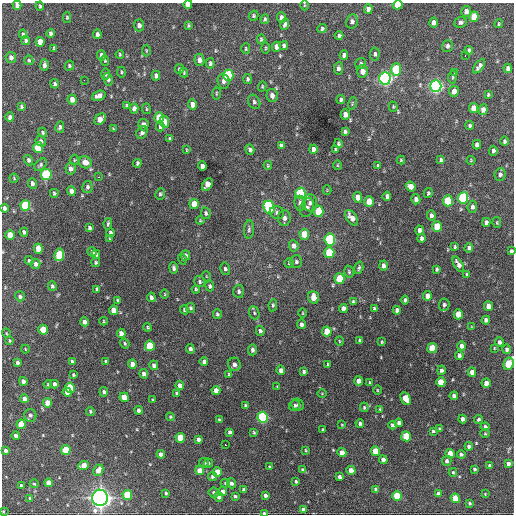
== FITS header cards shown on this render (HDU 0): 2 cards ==
NAXIS1  =                  512 / Axis length
NAXIS2  =                  512 / Axis length

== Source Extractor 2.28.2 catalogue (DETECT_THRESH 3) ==
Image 512 x 512 px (HDU 0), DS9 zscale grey, 1 PNG px = 1 image px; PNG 516 x 516 px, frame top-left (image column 1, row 512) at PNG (2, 3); each listed source drawn as its Kron ellipse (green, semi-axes under 4 px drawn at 4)
Background 1390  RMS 33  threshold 100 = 3 sigma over >= 5 px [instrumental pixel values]
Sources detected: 371; all 371 listed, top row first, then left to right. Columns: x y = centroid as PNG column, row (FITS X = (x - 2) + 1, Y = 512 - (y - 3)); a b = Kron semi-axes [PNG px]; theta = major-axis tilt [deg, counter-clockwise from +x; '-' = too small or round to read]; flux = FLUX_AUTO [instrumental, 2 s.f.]
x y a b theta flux
188 4 4 4 - 1.9e+04
17 5 4 4 - 9.2e+03
304 5 5 3 - 2.1e+03
398 5 5 4 - 7.3e+04
40 6 4 3 - 3.5e+03
368 9 5 4 - 9.5e+03
466 11 5 5 - 1.3e+04
253 16 5 4 - 3.5e+03
67 17 5 4 - 3.3e+03
281 17 5 4 - 7.1e+03
474 17 5 4 - 4.6e+04
265 19 5 3 - 3.7e+03
352 21 7 6 - 8.1e+03
460 22 6 5 - 5.9e+03
434 23 5 4 - 1.1e+04
285 24 6 4 73 7.2e+03
499 24 4 3 - 2.4e+03
139 25 6 5 - 1.0e+04
189 26 4 3 - 3.0e+03
322 29 5 4 - 3.9e+03
50 33 4 3 - 6.2e+03
23 34 4 3 - 4.1e+03
97 34 5 3 - 7.9e+03
339 36 4 3 - 4.9e+03
261 39 5 3 - 3.6e+03
26 41 4 4 - 4.2e+03
40 42 5 4 - 3.1e+04
284 46 4 4 - 4.9e+03
447 46 6 5 - 6.8e+03
276 47 5 4 - 1.4e+04
54 48 4 4 - 2.4e+03
266 48 5 3 - 2.4e+03
246 49 5 3 - 2.5e+03
146 50 6 3 -90 2.1e+03
469 50 4 4 - 5.5e+03
120 54 4 3 - 2.5e+03
375 54 6 5 - 5.2e+03
101 55 5 4 - 9.5e+03
344 55 4 4 - 7.5e+03
465 55 2 2 - 1.8e+03
11 57 5 5 - 8.8e+03
29 60 5 4 - 3.5e+03
199 60 6 5 - 1.1e+04
105 61 5 4 - 2.7e+03
210 63 5 4 - 4.9e+03
361 64 6 5 - 4.1e+03
44 65 6 4 -88 6.8e+03
69 66 5 4 - 3.3e+03
479 66 8 3 52 7.3e+03
338 68 6 4 84 7.4e+03
508 68 4 4 - 8.0e+03
179 69 5 4 - 5.8e+03
396 69 6 5 - 1.2e+05
362 71 6 5 - 1.6e+04
121 72 5 3 - 2.5e+03
184 72 5 3 - 2.6e+03
454 73 3 3 - 4.6e+03
105 74 5 3 - 2.7e+03
228 75 6 5 - 1.9e+05
156 76 5 4 - 9.1e+03
452 77 6 3 82 2.6e+03
385 78 6 5 - 8.1e+05
108 79 6 4 -81 5.6e+03
248 79 5 4 - 3.6e+03
84 80 2 2 - 3.4e+03
223 81 7 6 - 7.9e+03
55 84 5 4 - 5.0e+03
262 86 5 4 - 2.4e+03
436 86 6 5 - 7.5e+05
454 91 5 5 - 1.5e+04
216 93 6 3 90 2.6e+03
272 95 6 5 - 8.7e+03
488 95 4 3 - 2.8e+03
99 96 7 5 20 1.2e+04
72 99 5 4 - 1.6e+04
341 99 4 3 - 4.8e+03
254 102 7 5 -63 5.2e+03
352 103 6 4 72 2.5e+03
193 104 5 4 - 1.2e+04
126 105 4 4 - 2.8e+03
21 106 4 3 - 3.6e+03
393 107 5 4 - 2.5e+03
134 108 5 4 - 1.0e+04
474 108 5 4 - 2.2e+04
146 109 5 3 - 2.2e+03
483 110 5 4 - 1.2e+04
345 115 5 4 - 1.5e+04
10 117 5 4 - 7.1e+03
159 117 5 4 - 5.2e+04
100 119 7 5 46 2.3e+04
164 122 5 4 - 3.4e+04
143 125 6 5 - 1.2e+04
470 125 4 4 - 4.1e+03
160 126 5 4 - 6.5e+03
60 127 5 4 - 4.8e+03
113 129 4 3 - 2.0e+03
345 131 4 3 - 4.1e+03
43 132 5 4 - 3.4e+03
142 132 6 5 - 7.1e+03
170 139 4 3 - 3.7e+03
41 141 5 5 - 6.4e+03
505 141 5 4 - 4.4e+03
338 144 4 4 - 3.6e+03
281 145 4 3 - 4.2e+03
477 145 5 4 - 1.0e+04
38 147 5 5 - 1.1e+05
313 149 5 4 - 9.9e+03
187 150 4 2 - 1.7e+03
250 150 5 4 - 5.2e+03
335 150 4 3 - 3.7e+03
493 151 5 3 - 5.3e+03
29 160 5 4 - 6.0e+03
74 160 5 3 - 2.4e+03
401 160 4 4 - 2.4e+03
441 160 4 3 - 4.2e+03
471 160 4 4 - 2.2e+03
85 162 6 6 - 2.0e+04
137 163 4 3 - 4.6e+03
40 165 7 4 44 4.4e+03
268 165 4 3 - 2.1e+03
337 165 5 3 - 2.1e+03
202 166 4 4 - 9.7e+03
378 166 4 3 - 3.7e+03
71 169 6 5 - 8.9e+03
46 174 5 5 - 1.7e+05
500 174 6 5 - 6.9e+03
99 177 3 2 - 2.8e+03
14 178 5 3 - 2.6e+03
32 183 5 4 - 7.7e+03
207 184 7 4 59 2.8e+04
411 186 5 4 - 1.9e+04
87 187 6 5 - 5.6e+03
327 190 4 4 - 1.9e+03
71 191 5 4 - 1.1e+04
54 193 4 3 - 3.6e+03
300 193 6 5 - 1.6e+05
428 193 5 4 - 3.9e+03
160 194 6 4 64 3.5e+03
387 196 4 4 - 6.4e+03
358 197 5 4 - 2.0e+04
463 198 6 5 - 2.4e+05
416 199 5 4 - 8.1e+03
448 201 5 5 - 9.8e+04
369 202 5 4 - 3.9e+04
300 203 7 6 - 9.0e+03
310 203 8 7 - 9.7e+03
194 204 5 4 - 3.2e+04
25 205 5 5 - 1.4e+05
269 207 7 5 -67 2.4e+05
472 207 6 5 - 7.1e+03
5 208 4 3 - 7.1e+03
307 208 10 6 71 8.5e+03
318 211 6 5 - 6.6e+04
206 213 6 5 - 4.6e+03
277 213 7 6 - 6.3e+03
431 215 5 4 - 6.0e+03
284 218 8 6 84 1.1e+04
351 218 9 5 -54 1.7e+04
200 220 4 4 - 2.1e+03
486 222 4 4 - 6.7e+03
497 223 5 4 - 2.3e+03
108 224 6 3 80 3.6e+03
437 227 5 5 - 6.7e+04
89 228 4 3 - 4.7e+03
249 230 9 5 88 5.1e+03
420 230 5 4 - 8.7e+03
24 232 4 4 - 4.9e+03
110 233 4 3 - 4.6e+03
304 234 5 5 - 4.3e+04
10 235 5 4 - 3.1e+04
422 238 4 4 - 6.6e+03
110 239 4 3 - 2.4e+03
330 239 6 5 - 2.4e+05
294 246 5 5 - 9.5e+03
455 247 4 3 - 3.0e+03
469 248 5 4 - 5.7e+03
38 249 5 4 - 3.1e+04
511 251 4 3 - 4.3e+03
92 252 5 4 - 6.2e+03
329 253 5 5 - 1.0e+05
96 254 5 4 - 4.7e+03
59 255 6 5 - 1.0e+05
186 255 5 4 - 6.8e+03
182 259 5 3 - 2.3e+03
29 261 4 4 - 3.0e+03
96 262 5 4 - 3.9e+03
296 262 6 6 - 5.0e+03
289 263 5 5 - 2.9e+03
36 264 5 4 - 8.3e+03
458 264 8 4 -60 1.2e+04
383 266 5 4 - 8.1e+03
174 268 6 4 -82 5.8e+03
359 268 6 3 73 3.9e+03
225 269 6 5 - 4.9e+03
437 269 4 3 - 3.6e+03
349 272 6 4 -75 3.4e+03
467 275 4 3 - 3.4e+03
206 276 5 3 - 1.8e+03
339 279 5 5 - 7.4e+04
200 282 6 5 - 3.9e+03
52 286 5 4 - 4.0e+03
210 286 5 4 - 4.9e+03
97 289 4 3 - 3.3e+03
196 289 4 3 - 2.5e+03
239 291 6 5 - 5.7e+03
165 294 5 3 - 1.9e+03
20 296 5 4 - 5.4e+03
427 296 5 4 - 1.8e+04
151 297 4 3 - 5.8e+03
313 297 6 5 - 2.1e+04
405 300 4 3 - 4.3e+03
118 301 4 3 - 3.7e+03
353 302 4 3 - 3.7e+03
273 305 6 4 81 3.1e+03
444 305 6 5 - 4.8e+03
488 306 5 4 - 2.1e+04
190 308 5 4 - 4.0e+03
343 308 4 4 - 1.2e+04
374 308 3 3 - 3.4e+03
113 310 5 4 - 1.9e+04
184 310 5 4 - 3.6e+03
397 310 4 4 - 8.8e+03
254 313 7 5 -70 3.6e+03
303 313 4 3 - 1.8e+03
217 314 5 4 - 3.9e+03
458 314 5 4 - 3.6e+04
486 320 4 4 - 7.8e+03
103 321 4 3 - 2.1e+03
85 322 4 4 - 1.1e+04
301 324 5 4 - 6.5e+03
148 327 4 4 - 2.8e+03
472 327 4 3 - 1.7e+03
43 330 5 4 - 4.3e+04
260 331 5 4 - 5.9e+03
327 332 5 4 - 4.8e+04
6 333 5 3 - 1.9e+03
121 333 5 4 - 1.4e+04
360 340 4 3 - 4.3e+03
9 341 3 3 - 2.6e+03
339 341 4 3 - 1.9e+03
382 342 3 3 - 2.0e+03
499 342 5 4 - 7.7e+03
125 344 5 4 - 3.5e+03
150 346 5 5 - 7.9e+04
462 346 4 4 - 1.0e+04
432 348 5 4 - 6.1e+04
494 348 4 2 - 1.8e+03
25 349 4 3 - 1.8e+03
190 349 5 4 - 6.4e+03
507 349 4 4 - 6.5e+03
252 350 5 4 - 5.1e+03
459 355 5 4 - 5.3e+03
106 361 3 2 - 2.4e+03
204 361 4 4 - 6.4e+03
72 362 4 3 - 4.8e+03
17 363 4 3 - 5.3e+03
132 364 5 4 - 1.7e+04
234 364 7 6 - 9.0e+03
328 364 3 3 - 2.4e+03
509 364 6 5 - 1.0e+05
154 365 5 4 - 7.2e+03
281 370 5 4 - 1.1e+04
441 370 5 4 - 5.5e+03
304 372 4 3 - 4.4e+03
472 372 4 4 - 1.3e+04
144 374 5 4 - 1.1e+04
229 374 4 3 - 2.6e+03
73 375 3 3 - 2.7e+03
23 381 4 4 - 1.0e+04
359 381 4 4 - 1.4e+04
441 382 5 4 - 5.1e+04
369 383 4 3 - 3.5e+03
486 383 4 4 - 1.4e+04
48 384 4 4 - 2.1e+03
55 384 4 3 - 6.9e+03
180 385 4 4 - 1.1e+04
277 387 4 3 - 1.8e+03
70 388 5 5 - 8.0e+04
216 390 4 4 - 1.5e+04
377 390 5 3 - 2.0e+03
67 392 5 4 - 2.4e+04
104 392 5 4 - 5.0e+03
177 393 4 3 - 5.6e+03
322 393 5 3 - 1.7e+03
454 396 4 4 - 9.0e+03
124 397 5 4 - 2.5e+04
406 398 7 4 -63 4.6e+04
25 399 4 4 - 1.3e+04
153 400 3 3 - 2.5e+03
47 403 4 4 - 2.8e+04
245 405 3 3 - 3.1e+03
295 405 5 5 - 4.6e+03
298 405 6 5 - 5.8e+03
364 407 5 3 - 3.1e+03
380 409 4 3 - 2.0e+03
139 410 4 4 - 6.3e+03
90 411 4 4 - 3.2e+03
30 415 6 6 - 7.6e+03
170 417 4 4 - 2.4e+03
263 417 5 5 - 3.4e+05
462 419 4 4 - 7.4e+03
479 419 5 4 - 3.7e+03
219 420 4 3 - 3.7e+03
360 423 4 3 - 5.4e+03
399 423 4 4 - 9.9e+03
21 424 5 4 - 4.7e+04
342 425 3 2 - 1.7e+03
393 425 4 3 - 4.6e+03
485 427 4 4 - 5.6e+03
439 429 3 3 - 3.0e+03
323 430 3 2 - 2.1e+03
433 431 4 3 - 3.1e+03
230 432 4 4 - 6.3e+03
254 432 4 3 - 2.7e+03
485 433 5 4 - 2.5e+03
16 436 4 3 - 6.3e+03
406 436 5 4 - 7.1e+04
180 438 5 4 - 5.0e+04
198 439 4 4 - 7.3e+03
225 445 3 2 - 4.2e+03
469 446 4 4 - 7.0e+03
66 450 5 4 - 8.3e+04
305 450 4 2 - 2.0e+03
5 451 4 3 - 7.0e+03
375 451 5 4 - 4.6e+04
342 453 4 4 - 1.8e+04
161 454 4 4 - 1.1e+04
450 454 4 4 - 2.8e+04
461 454 4 4 - 4.2e+03
383 460 4 4 - 1.0e+04
447 461 5 4 - 6.2e+03
204 463 5 4 - 5.0e+03
208 463 5 4 - 3.4e+03
508 463 4 4 - 8.4e+03
83 466 5 4 - 2.8e+04
489 466 4 3 - 4.0e+03
269 467 4 3 - 2.5e+03
474 469 3 3 - 3.6e+03
98 470 6 5 - 1.8e+04
199 470 4 4 - 2.2e+04
303 470 4 4 - 4.1e+03
351 470 4 4 - 2.1e+04
217 472 5 4 - 4.0e+04
453 472 4 3 - 2.6e+03
212 476 4 4 - 4.9e+03
339 477 4 3 - 5.4e+03
296 482 3 3 - 3.3e+03
48 483 4 4 - 2.3e+04
225 483 4 4 - 3.1e+03
231 483 5 4 - 6.2e+03
34 484 4 4 - 2.5e+03
21 485 4 3 - 2.9e+03
376 489 4 4 - 8.4e+03
244 490 4 4 - 9.3e+03
223 491 4 4 - 1.2e+04
166 493 4 3 - 3.5e+03
214 493 5 5 - 5.3e+03
438 494 4 4 - 1.1e+04
485 494 3 3 - 1.5e+03
127 495 5 5 - 8.6e+04
265 495 4 3 - 5.9e+03
235 496 3 3 - 3.5e+03
397 496 5 4 - 9.3e+04
219 497 5 4 - 7.1e+03
30 498 4 3 - 2.4e+03
100 498 8 8 - 1.5e+06
455 498 5 4 - 4.9e+04
469 503 3 3 - 3.2e+03
303 509 4 4 - 8.3e+03
3 511 3 2 - 2.0e+03
264 513 4 3 - 4.2e+03
At the frame edge (FLAGS 8, measured only in part): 7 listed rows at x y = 188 4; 17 5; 398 5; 511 251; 509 364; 3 511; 264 513